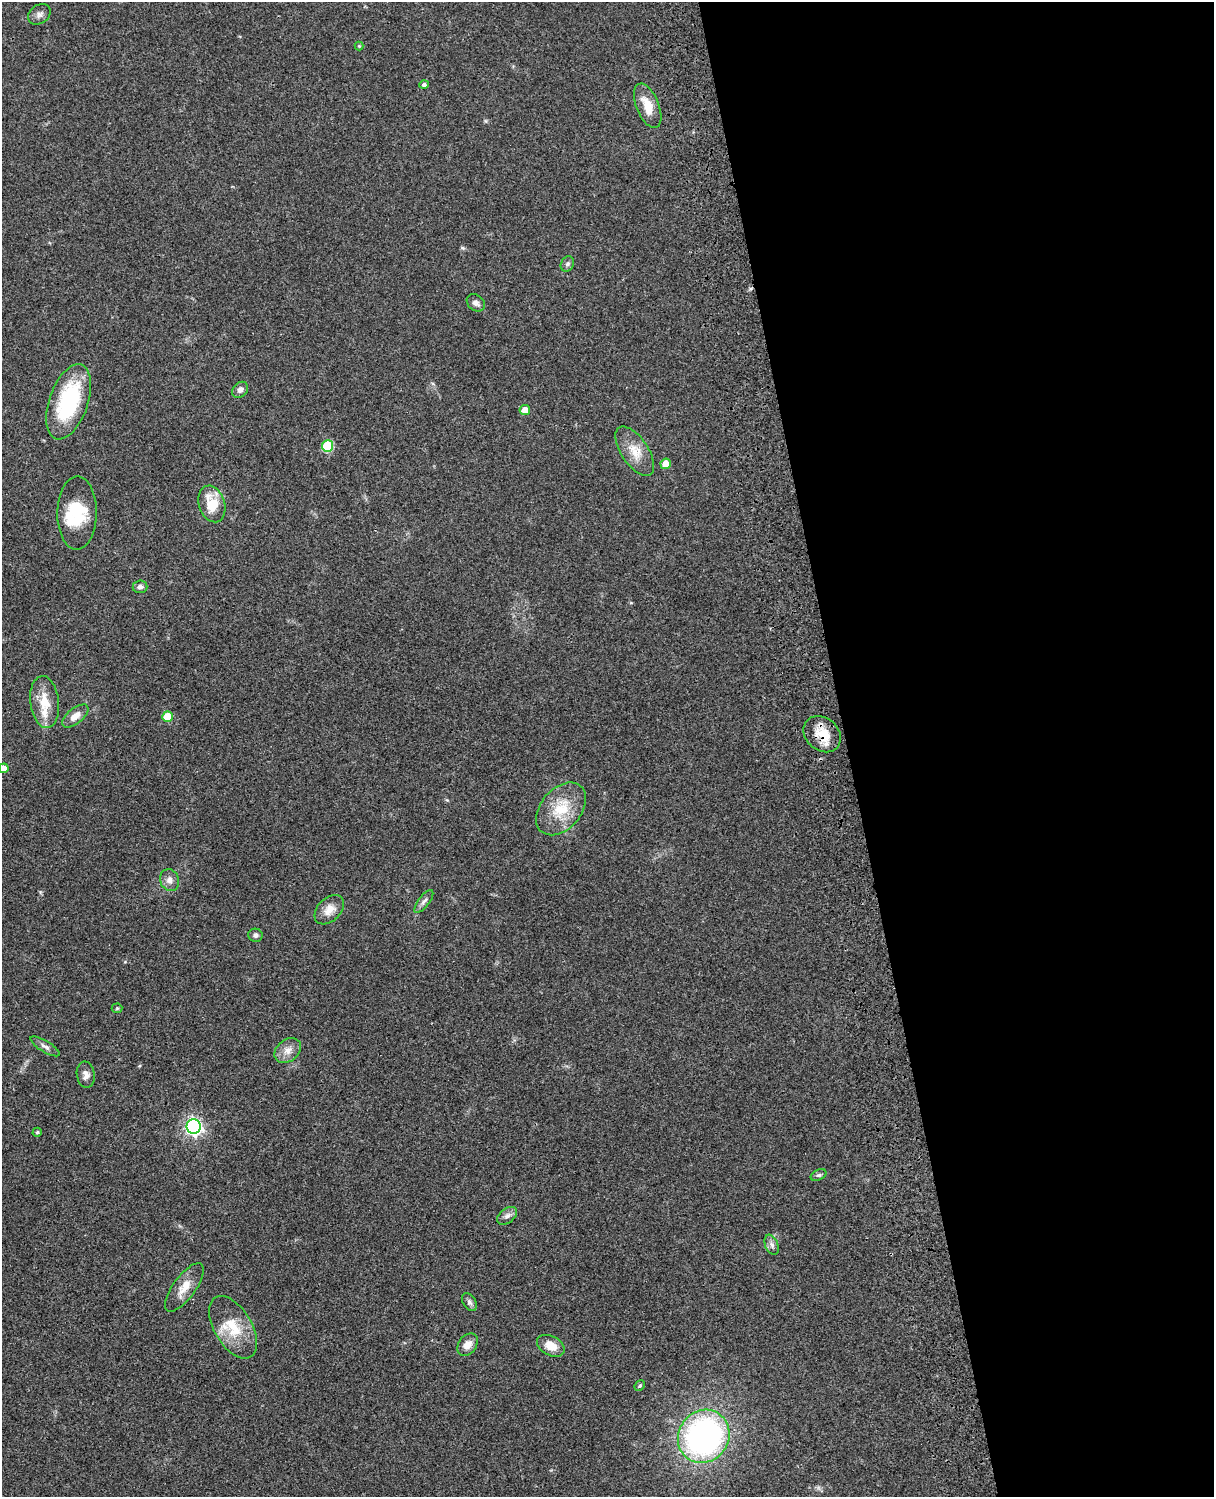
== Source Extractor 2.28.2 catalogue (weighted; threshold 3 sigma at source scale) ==
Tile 8 of 4 x 3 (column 4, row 2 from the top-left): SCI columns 3757-4968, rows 1774-3268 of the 5087 x 4929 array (HDU 1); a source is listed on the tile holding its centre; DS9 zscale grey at full resolution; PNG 1216 x 1499 px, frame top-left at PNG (2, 2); each listed source drawn as its Kron ellipse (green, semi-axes under 4 px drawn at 4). Shown black and unused: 30% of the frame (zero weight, under 3 of 4 exposures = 6% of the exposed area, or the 3 px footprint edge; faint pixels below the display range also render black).
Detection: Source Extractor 2.28.2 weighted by HDU 2 'WHT'; one run over the whole footprint, this tile lists its part. Background 0.0756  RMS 0.0057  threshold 0.0257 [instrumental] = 3 sigma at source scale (4.5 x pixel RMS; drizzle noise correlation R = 1.50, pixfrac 1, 0.05/0.05 arcsec/px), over >= 5 px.
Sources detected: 44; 1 inside a brighter object's white glare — neither listed nor drawn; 2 inside a brighter listed object's ellipse — not listed separately; the other 41 listed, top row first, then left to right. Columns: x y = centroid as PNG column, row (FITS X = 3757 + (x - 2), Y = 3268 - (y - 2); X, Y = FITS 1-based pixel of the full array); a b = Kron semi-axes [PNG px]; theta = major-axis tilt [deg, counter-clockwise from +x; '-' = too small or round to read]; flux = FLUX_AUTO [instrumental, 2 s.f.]
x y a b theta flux
39 14 12 9 34 2.6
359 46 4 4 - 0.54
424 85 5 4 - 1.4
648 106 24 11 -68 10
567 264 8 6 62 1.5
476 303 10 7 -40 2.2
240 390 9 7 46 2.2
69 402 39 19 71 51
525 410 5 5 - 5.9
328 446 6 5 - 32
635 451 28 13 -56 11
666 464 5 5 - 6.9
212 504 19 13 -72 14
77 513 37 19 90 20
140 587 7 6 - 2
45 702 26 14 -83 12
75 716 15 7 39 4.8
167 717 5 5 - 11
822 734 20 16 -40 12
3 768 5 5 - 4.6
561 809 30 20 49 19
170 880 11 9 -67 3.4
424 901 14 5 52 2.2
329 910 17 11 44 6.3
255 935 7 6 - 1.8
117 1008 5 5 - 0.67
45 1046 17 5 -31 2.4
288 1050 14 10 38 4.9
86 1075 13 9 -83 3.1
194 1126 7 7 - 200
37 1132 4 4 - 0.81
818 1175 8 5 25 1.1
507 1216 11 7 38 2.4
772 1245 10 6 -68 2.1
184 1287 29 11 54 8.2
469 1302 10 6 -58 1.7
233 1327 34 19 -59 18
467 1345 12 9 53 4.5
551 1346 15 9 -28 7.3
640 1386 6 4 46 0.77
704 1436 27 25 54 180
Overlapping masked pixels (flux is a lower limit): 1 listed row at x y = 822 734
Isophote crosses this tile's border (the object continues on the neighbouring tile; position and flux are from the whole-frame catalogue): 1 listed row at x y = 3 768